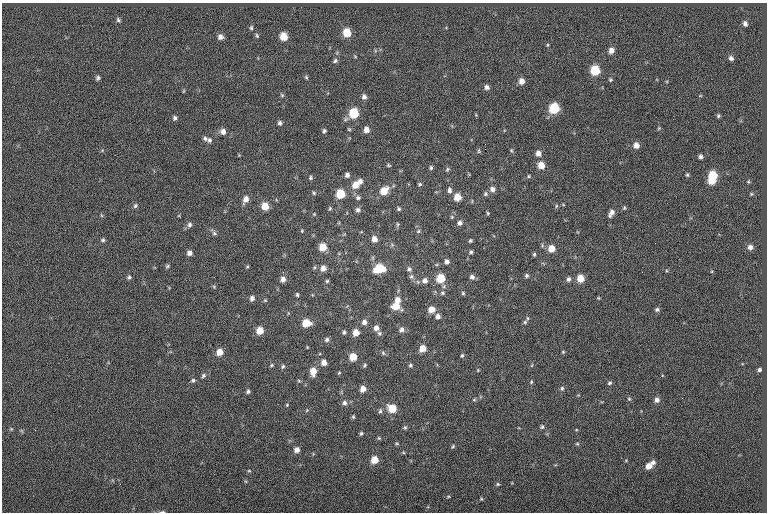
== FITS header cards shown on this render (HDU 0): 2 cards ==
NAXIS1  =                  765
NAXIS2  =                  510

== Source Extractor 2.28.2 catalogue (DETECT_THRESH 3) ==
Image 765 x 510 px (HDU 0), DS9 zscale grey, 1 PNG px = 1 image px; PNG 769 x 514 px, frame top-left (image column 1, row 510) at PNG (2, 3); no overlay
Background -0.0152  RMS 6.8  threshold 20.3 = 3 sigma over >= 5 px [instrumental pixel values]
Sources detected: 184; all 184 listed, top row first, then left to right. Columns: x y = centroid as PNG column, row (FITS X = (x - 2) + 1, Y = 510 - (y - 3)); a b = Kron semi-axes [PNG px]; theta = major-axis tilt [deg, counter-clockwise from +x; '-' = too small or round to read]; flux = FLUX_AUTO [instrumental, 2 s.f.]
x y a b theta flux
118 20 6 4 -74 750
745 24 5 4 - 1400
251 28 6 4 78 680
347 33 7 6 - 8700
257 35 6 4 -64 640
284 36 6 6 - 7500
220 37 6 6 - 1800
547 45 5 3 - 460
611 50 6 6 - 2500
355 56 5 3 - 420
731 58 5 5 - 1400
335 61 7 5 32 970
595 70 6 6 - 16000
306 77 5 5 - 580
98 78 5 4 - 940
610 80 5 4 - 560
522 81 6 6 - 2800
487 87 6 5 - 1400
183 91 5 3 - 390
282 95 6 5 - 630
700 96 5 3 - 330
364 97 6 5 - 1600
554 108 7 6 - 20000
354 113 7 7 - 15000
476 115 4 3 - 370
718 116 4 4 - 700
175 118 6 5 - 1000
280 123 5 5 - 1100
659 128 5 4 - 480
349 129 5 4 - 510
366 130 6 5 - 2700
223 131 7 6 - 2200
324 131 5 4 - 830
205 139 6 5 - 1000
209 140 7 6 - 1100
636 145 6 6 - 3100
485 149 2 2 - 600
102 150 5 5 - 570
511 150 6 4 -72 580
479 151 7 4 82 580
538 153 7 6 - 2500
700 157 5 4 - 1200
388 165 5 3 - 540
541 165 7 6 - 5300
431 168 5 4 - 750
447 169 6 5 - 750
347 175 5 4 - 1500
687 175 5 4 - 660
712 175 7 6 - 13000
529 176 4 4 - 530
310 178 5 5 - 740
360 181 6 5 - 1600
711 181 6 5 - 6200
748 182 5 4 - 480
420 184 5 3 - 630
355 185 8 7 - 4900
492 189 6 6 - 2100
449 190 9 6 -81 1300
384 191 8 7 - 6900
314 193 6 5 - 720
340 194 6 6 - 13000
485 194 6 6 - 890
751 194 5 4 - 500
457 197 6 6 - 6000
358 198 7 6 - 1100
245 199 9 6 65 2800
135 206 6 5 - 880
265 206 6 6 - 6300
556 206 5 3 - 510
330 208 6 4 87 570
624 208 5 4 - 610
399 209 5 4 - 760
358 210 7 6 - 1200
488 213 5 4 - 540
611 213 9 5 60 2300
101 215 6 4 -71 500
452 217 5 5 - 570
460 223 7 6 - 1500
398 224 7 4 75 670
189 225 7 6 - 1300
302 231 4 3 - 380
418 231 6 4 24 710
214 233 7 5 -28 1000
374 239 7 6 - 2800
103 240 6 5 - 870
470 241 5 4 - 690
542 245 6 4 -74 640
323 247 6 6 - 6900
750 247 6 6 - 1900
551 249 6 6 - 5100
471 252 5 5 - 780
189 253 5 5 - 1700
534 254 5 4 - 680
447 261 6 5 - 1600
167 266 6 4 24 620
247 267 5 3 - 440
323 268 7 6 - 2500
379 268 9 7 12 13000
409 269 7 6 - 1300
511 269 2 2 - 220
526 276 5 5 - 960
129 277 6 5 - 840
411 277 7 6 - 1200
472 277 6 6 - 1600
283 278 6 4 84 2700
440 278 7 6 - 12000
580 278 6 6 - 6700
568 279 6 5 - 1300
425 280 7 6 - 2000
327 281 4 4 - 600
214 287 5 4 - 500
442 293 6 5 - 780
463 293 5 4 - 650
297 295 5 4 - 620
252 298 6 5 - 1600
598 298 4 4 - 410
265 300 5 4 - 480
397 300 7 6 - 3100
396 306 8 7 - 6400
431 309 6 6 - 4400
657 310 5 4 - 900
438 316 6 6 - 1700
527 318 6 4 -89 540
364 322 6 6 - 1900
525 322 5 5 - 680
306 323 7 6 - 8000
376 328 6 6 - 2300
260 330 6 6 - 5900
402 330 7 6 - 1700
344 332 5 5 - 830
356 332 6 6 - 4200
379 333 6 5 - 920
327 340 6 5 - 1200
307 347 4 3 - 380
422 348 6 5 - 5200
219 352 6 6 - 4400
563 352 4 3 - 500
383 353 7 5 -47 770
462 356 5 4 - 620
353 357 6 6 - 6700
324 362 6 5 - 2900
271 365 5 4 - 610
365 365 5 4 - 670
410 365 5 5 - 770
283 366 6 5 - 840
478 370 4 3 - 370
759 370 4 4 - 930
313 371 9 6 -89 4900
339 373 5 4 - 500
203 376 6 5 - 850
193 380 7 5 25 910
299 381 5 3 - 510
531 382 6 4 77 610
609 383 5 5 - 790
562 388 6 5 - 890
363 389 6 5 - 3300
248 391 6 5 - 910
629 399 5 4 - 600
474 400 6 4 1 570
657 400 6 6 - 1700
344 403 7 6 - 1500
287 405 4 4 - 460
392 408 7 7 - 9300
307 410 5 4 - 500
380 411 7 5 77 910
353 417 5 4 - 660
405 427 6 5 - 790
542 427 6 5 - 800
11 429 4 4 - 480
361 433 4 4 - 760
379 438 5 4 - 540
397 443 5 3 - 510
577 444 5 4 - 560
453 446 5 4 - 640
297 450 6 6 - 2300
403 452 5 3 - 490
374 460 6 6 - 6700
653 462 6 5 - 1500
648 466 6 6 - 3900
249 471 5 3 - 460
498 484 5 4 - 620
448 496 5 3 - 460
481 499 4 4 - 490
162 512 7 3 4 600
At the frame edge (FLAGS 8, measured only in part): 1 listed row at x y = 162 512